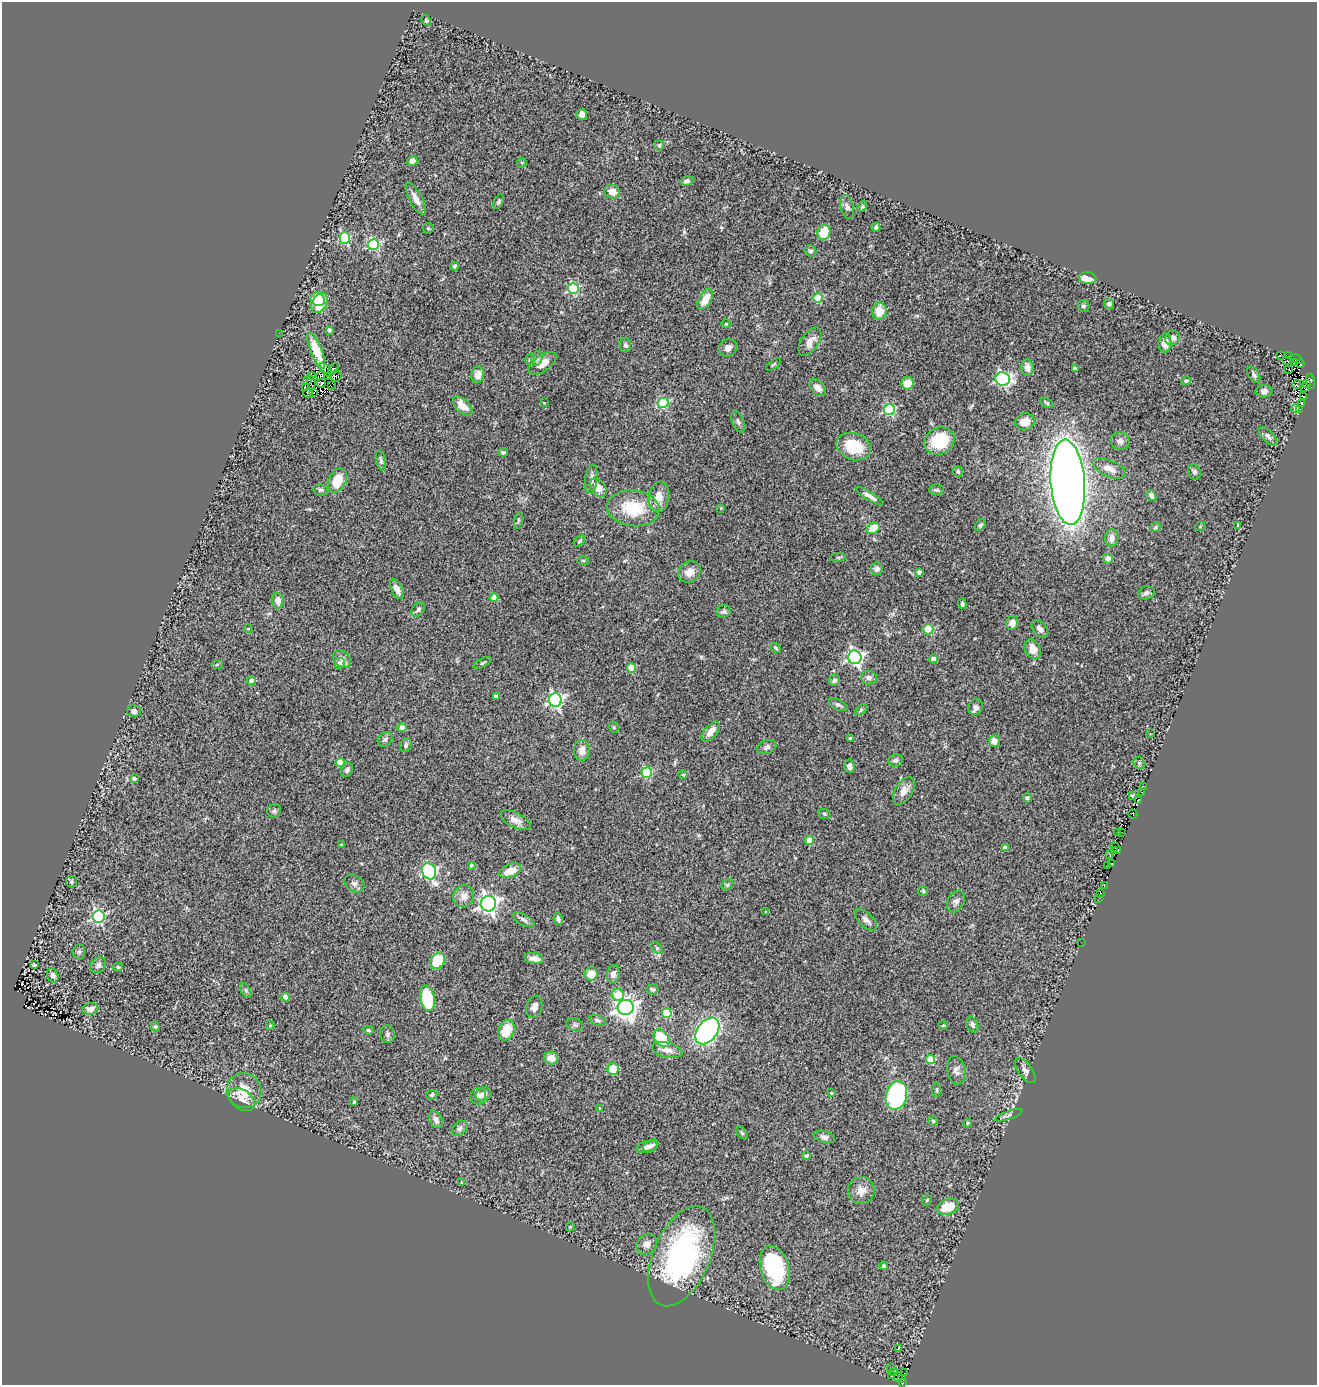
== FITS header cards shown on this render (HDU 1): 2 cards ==
NAXIS1  =                 1315
NAXIS2  =                 1383

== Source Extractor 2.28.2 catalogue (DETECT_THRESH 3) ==
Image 1315 x 1383 px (HDU 1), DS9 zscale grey, 1 PNG px = 1 image px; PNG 1319 x 1387 px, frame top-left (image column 1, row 1383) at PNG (2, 2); each listed source drawn as its Kron ellipse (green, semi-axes under 4 px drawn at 4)
Background 0.748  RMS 0.092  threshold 0.277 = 3 sigma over >= 5 px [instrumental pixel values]
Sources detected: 290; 13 with non-positive FLUX_AUTO (blend fragments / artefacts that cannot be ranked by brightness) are neither listed nor drawn; the other 277 listed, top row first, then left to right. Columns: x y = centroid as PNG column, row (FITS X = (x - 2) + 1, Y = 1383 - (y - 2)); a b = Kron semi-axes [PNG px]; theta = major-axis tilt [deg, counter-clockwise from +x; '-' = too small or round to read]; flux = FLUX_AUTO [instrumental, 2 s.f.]
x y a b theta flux
426 20 6 4 -62 8.7
582 114 5 5 - 28
659 145 5 4 - 9.1
412 161 5 5 - 37
522 163 5 4 - 6.5
687 181 6 4 15 19
612 192 8 6 -21 55
416 199 18 6 -62 51
499 202 8 4 66 12
862 206 6 3 62 7.5
847 207 12 6 -75 23
876 227 4 4 - 11
428 228 5 5 - 8.2
824 232 8 6 69 120
345 238 6 5 - 520
373 245 5 5 - 670
810 251 6 5 - 14
454 266 4 4 - 14
1087 278 9 6 -4 120
573 289 5 5 - 550
818 298 5 4 - 230
318 299 7 6 - 150
705 299 11 6 58 97
319 303 10 7 62 210
1109 304 5 5 - 20
1084 306 6 6 - 13
880 311 8 7 - 96
726 324 4 4 - 6.6
329 330 4 4 - 19
279 333 2 2 - 8.6
1172 338 7 7 - 33
810 341 16 8 55 57
1165 343 9 6 88 51
625 345 7 6 - 13
728 348 9 8 - 29
316 350 19 5 -68 98
1280 356 3 2 - 170
1289 356 4 2 - 79
537 358 7 5 75 15
530 359 6 4 74 12
1297 359 6 2 -19 200
1287 361 2 2 - 28
1294 362 4 2 - 39
543 363 16 8 33 67
774 364 8 3 40 6.8
1301 364 4 3 - 92
1027 368 8 6 -81 40
334 369 7 3 56 15
1075 369 4 4 - 54
326 370 8 3 -51 5.5
1289 370 4 2 - 23
311 375 3 3 - 14
320 375 5 2 - 11
478 375 8 6 81 57
1254 375 9 5 -57 16
336 376 6 5 - 20
328 377 3 2 - 16
1003 379 7 6 - 1000
307 381 3 2 - 4.7
1186 381 4 4 - 19
1311 381 7 3 -77 21
311 382 6 2 -84 0.091
908 383 6 6 - 86
321 384 4 2 - 8.3
1307 384 3 2 - 51
1296 385 4 3 - 100
331 386 3 2 - 2.4
1305 387 2 2 - 2800
305 388 4 2 - 6.9
818 388 9 6 -46 33
1264 391 8 6 1 25
308 393 5 3 - 12
313 393 3 2 - 7.2
1304 397 4 2 - 5.5
544 403 3 3 - 4.5
663 403 5 5 - 490
1047 403 7 4 -31 11
1302 403 3 2 - 16
463 406 12 6 -45 80
1296 408 4 4 - 15
1299 409 3 2 - 23
890 410 5 5 - 610
738 422 11 6 -67 18
1025 422 10 8 16 74
1268 436 11 5 -46 22
940 441 15 13 26 260
1120 441 9 9 - 29
854 447 18 13 -20 240
503 452 5 4 - 11
381 460 10 4 -78 17
1109 468 17 8 -23 63
958 472 5 5 - 12
1194 472 8 6 -75 16
591 479 14 6 83 28
337 480 13 8 65 140
1068 482 42 17 -86 9000
598 488 10 7 -51 57
321 490 7 5 -11 13
936 490 7 5 0 12
870 496 16 4 -31 30
1151 496 6 4 -59 25
659 497 15 10 80 81
633 508 26 18 -7 270
721 508 3 3 - 4.1
518 520 8 3 77 10
980 525 6 5 - 15
1238 525 3 2 - 5
1156 527 5 4 - 9.2
1200 527 5 3 - 5.7
873 528 7 5 37 120
1112 538 9 6 85 44
580 541 6 4 40 10
838 557 8 4 7 8.8
1108 559 5 4 - 47
583 560 6 4 -1 7.5
877 569 6 6 - 32
689 572 12 10 39 56
919 572 4 4 - 23
397 589 11 5 -63 36
1146 593 8 6 15 19
494 597 4 4 - 91
278 601 8 6 -82 48
962 604 5 4 - 15
418 609 8 5 49 15
723 611 7 6 - 16
1012 623 7 6 - 53
248 629 4 2 - 4.3
928 629 5 5 - 360
1040 629 10 6 -49 27
776 648 6 4 -41 8.8
1033 649 10 7 -64 61
855 657 7 6 - 1500
342 659 10 7 -42 31
934 659 4 4 - 54
339 663 5 5 - 33
483 663 10 3 28 9.8
217 664 6 4 2 7.3
632 668 4 4 - 190
869 678 8 7 - 25
834 680 6 5 - 12
251 681 4 4 - 55
496 696 4 3 - 18
555 700 6 6 - 1400
838 705 10 5 -26 16
976 707 8 7 - 26
861 710 7 4 46 8.9
134 711 7 6 - 19
614 727 6 4 -70 8.9
402 728 4 4 - 78
711 732 12 6 51 50
1150 733 2 2 - 4.4
850 738 3 3 - 8.2
385 739 8 6 40 16
994 741 6 5 - 48
406 745 7 5 68 12
767 747 10 6 20 21
582 750 10 8 89 48
895 760 7 6 - 17
340 762 4 4 - 140
1139 763 6 5 - 9.7
849 766 7 5 -82 29
347 770 7 5 57 21
647 773 5 5 - 430
683 775 4 3 - 5.6
134 779 4 4 - 18
1143 786 3 2 - 14
904 791 15 8 58 61
1142 792 3 2 - 7.1
1132 795 3 2 - 4.8
1027 798 4 4 - 12
1138 800 4 2 - 270
274 811 7 6 - 13
824 814 6 5 - 9.9
1133 814 4 2 - 89
515 820 17 7 -26 44
1118 832 3 2 - 7.2
1122 832 3 2 - 21
809 840 4 4 - 120
341 845 3 3 - 7.8
1005 848 4 4 - 43
1116 848 6 3 -50 57
1114 851 3 2 - 0.66
1110 854 3 2 - 5.8
1111 864 4 2 - 98
471 865 4 4 - 6.7
1108 866 2 2 - 51
429 871 8 7 - 820
510 871 11 6 22 79
72 882 6 5 - 11
354 883 11 8 -36 22
727 885 6 4 45 10
1104 885 3 2 - 26
923 891 5 5 - 8.9
1101 893 3 2 - 4.3
464 896 11 10 - 53
1099 898 2 2 - 11
956 901 11 8 62 26
488 904 7 7 - 2700
766 912 3 3 - 7.1
98 916 6 6 - 1000
558 919 6 4 -76 21
523 920 12 5 -28 21
866 920 14 7 -42 30
1081 942 2 2 - 26
657 948 7 4 -45 11
79 952 7 6 - 15
534 958 10 5 -8 36
438 961 8 6 63 230
34 965 4 3 - 15
98 965 9 7 45 21
118 967 4 4 - 8.2
591 974 6 6 - 81
613 974 9 6 76 26
53 975 7 5 -67 20
652 989 6 5 - 12
246 991 8 4 -59 13
618 995 6 5 - 220
285 997 4 4 - 50
427 998 13 7 -78 270
534 1007 11 7 75 36
626 1007 8 7 - 4200
90 1009 8 6 6 40
667 1013 5 4 - 260
597 1020 8 5 -20 16
270 1025 4 4 - 6.9
575 1025 9 6 -23 17
943 1025 4 4 - 6.6
972 1025 8 5 -63 20
155 1027 5 4 - 9
368 1030 5 4 - 9.1
506 1030 11 7 65 140
707 1031 15 10 52 1500
388 1034 9 7 -76 20
661 1038 10 6 -55 240
667 1050 15 7 -13 52
551 1058 7 6 - 65
930 1060 4 4 - 240
613 1069 6 5 - 95
956 1070 14 9 -79 38
1025 1070 14 7 -55 28
244 1090 18 17 - 130
937 1090 7 3 83 7.8
831 1093 3 3 - 7.3
483 1094 8 6 18 34
432 1095 5 5 - 14
896 1095 14 10 75 720
478 1096 8 8 - 27
242 1099 15 9 -35 52
354 1102 4 3 - 8.4
600 1108 3 3 - 6.2
1009 1115 14 4 19 18
436 1120 9 6 -64 32
933 1121 5 5 - 7.8
968 1123 4 4 - 6.4
459 1128 9 6 43 21
742 1133 7 4 -54 9.2
824 1137 11 6 -14 22
651 1146 8 5 30 24
647 1147 10 6 13 33
806 1156 4 4 - 12
462 1182 3 3 - 6.5
861 1191 13 13 - 62
927 1200 5 5 - 8.4
948 1207 11 7 17 150
570 1227 5 3 - 5.6
647 1244 11 9 44 42
681 1256 53 28 67 1400
884 1266 4 4 - 11
775 1268 23 14 -73 560
899 1348 3 3 - 13
891 1368 2 2 - 13
894 1372 3 2 - 6.5
904 1372 3 2 - 26
891 1376 2 2 - 20
898 1377 5 3 - 79
902 1379 3 2 - 12
902 1383 3 2 - 20
At the frame edge (FLAGS 8, measured only in part): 1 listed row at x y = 902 1383
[13 non-positive-flux detections neither listed nor drawn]